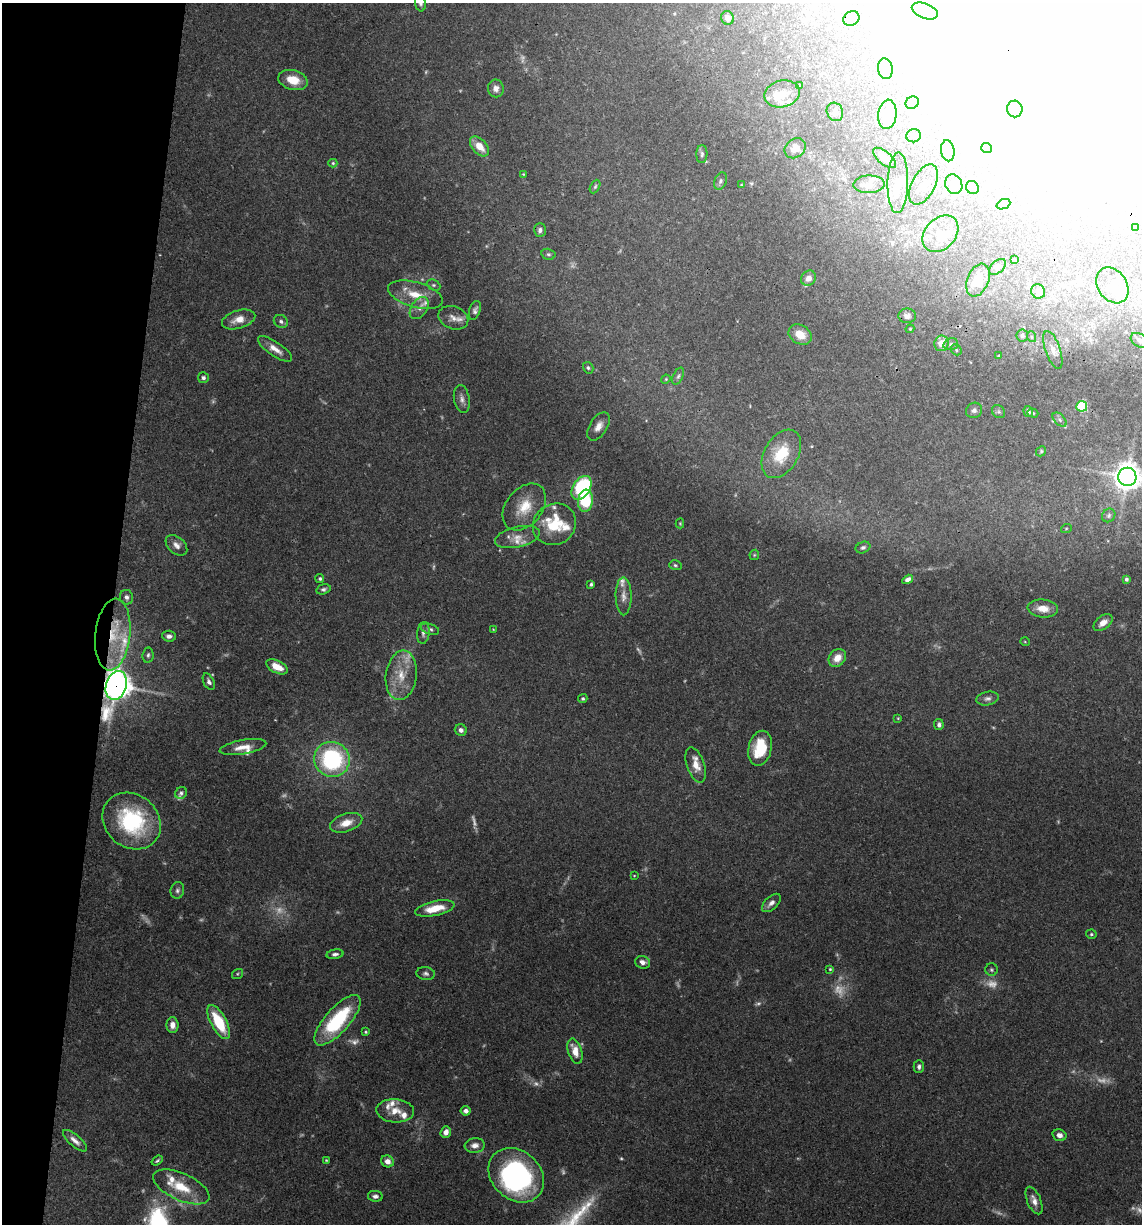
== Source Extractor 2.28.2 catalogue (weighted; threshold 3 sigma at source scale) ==
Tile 9 of 4 x 4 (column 1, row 3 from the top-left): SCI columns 238-1377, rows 1225-2446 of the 4913 x 4894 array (HDU 1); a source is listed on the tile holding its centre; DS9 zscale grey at full resolution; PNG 1144 x 1226 px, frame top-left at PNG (2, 3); each listed source drawn as its Kron ellipse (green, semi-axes under 4 px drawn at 4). Shown black and unused: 10% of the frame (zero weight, under 3 of 4 exposures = <1% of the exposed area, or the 3 px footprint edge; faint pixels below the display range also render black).
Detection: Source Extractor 2.28.2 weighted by HDU 2 'WHT'; one run over the whole footprint, this tile lists its part. Background 0.062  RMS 0.003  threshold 0.0136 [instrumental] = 3 sigma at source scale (4.5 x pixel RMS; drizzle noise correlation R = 1.50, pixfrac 1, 0.05/0.05 arcsec/px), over >= 5 px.
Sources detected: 242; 33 too faint to see at this stretch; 38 inside a brighter object's white glare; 1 cosmic-ray / hot-pixel residue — neither listed nor drawn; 20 inside a brighter listed object's ellipse — not listed separately; the other 150 listed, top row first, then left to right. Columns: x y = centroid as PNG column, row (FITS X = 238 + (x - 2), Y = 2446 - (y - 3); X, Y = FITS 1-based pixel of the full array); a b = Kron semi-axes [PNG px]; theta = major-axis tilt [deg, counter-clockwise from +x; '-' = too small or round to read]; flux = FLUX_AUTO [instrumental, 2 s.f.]
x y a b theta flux
420 3 9 5 -83 1
925 11 14 7 -21 1.7
728 18 7 6 - 1.8
851 18 8 7 - 1.8
885 69 10 7 -81 1.4
293 80 15 9 -15 5.4
799 86 4 3 - 0.4
496 88 9 8 - 1.7
782 94 18 13 13 4.6
912 103 7 6 - 0.71
1015 109 8 8 - 2.7
835 112 9 8 - 1.3
887 114 15 9 83 5.1
914 136 7 6 - 0.83
480 146 12 7 -47 4.3
795 148 11 9 39 2.5
986 148 5 5 - 1.5
948 151 10 6 -80 1.4
702 154 9 5 89 0.83
885 158 14 6 -39 2.3
333 163 4 4 - 0.4
523 174 4 3 - 0.28
720 181 9 6 68 0.92
898 183 30 10 88 4.5
869 184 15 9 2 2.4
923 184 22 11 62 3.5
954 184 10 8 -66 2.8
741 185 4 4 - 0.24
595 187 7 4 63 0.53
972 187 7 6 - 0.81
1003 204 7 4 22 0.62
1135 227 3 3 - 0.49
540 230 7 6 - 0.93
940 234 21 15 47 6.3
548 254 7 5 -14 0.6
1015 260 3 3 - 0.37
997 267 10 6 41 0.91
809 278 8 6 47 2.3
978 280 17 10 68 6.3
433 285 7 5 -25 0.61
1112 285 19 14 -55 4.1
1038 291 7 6 - 1.6
415 295 28 12 -15 6.9
419 308 12 7 56 1.8
475 310 10 5 70 0.96
907 316 9 7 -2 1.6
453 318 15 11 -22 2.6
239 319 17 9 17 3.6
281 321 7 6 - 0.93
910 329 4 4 - 0.33
800 335 12 9 -31 4.6
1022 336 6 6 - 0.61
1032 337 5 3 - 0.37
1139 340 9 6 -31 1
941 343 8 7 - 3.7
951 344 7 5 17 0.82
275 349 20 7 -34 2.9
956 350 6 4 -49 0.49
1053 350 20 7 -71 2.5
998 356 3 2 - 0.2
588 368 6 5 - 0.58
678 376 9 5 65 0.74
203 378 5 5 - 0.75
666 379 5 4 - 0.29
462 399 14 7 -80 1.6
1082 406 5 5 - 25
974 410 8 7 - 1.1
999 412 7 6 - 0.6
1028 412 5 4 - 0.95
1033 413 5 4 - 0.41
1060 420 8 5 -46 0.82
598 426 16 8 58 2.6
1041 451 5 4 - 0.41
781 454 26 17 59 9.8
1127 477 9 9 - 330
581 488 13 8 58 30
585 501 11 7 83 16
524 507 26 18 51 8.2
1109 515 7 6 - 0.7
680 523 5 4 - 0.34
554 524 22 20 32 13
1066 529 5 3 - 0.26
517 537 23 10 13 3.6
176 545 12 8 -42 1.9
863 547 7 5 21 0.77
754 555 5 5 - 0.41
675 565 6 4 -16 0.51
320 579 4 4 - 0.54
908 579 6 4 31 1.4
1126 579 4 3 - 0.71
591 584 4 3 - 0.64
323 589 7 5 16 0.72
624 596 19 8 -90 2.3
126 597 7 6 - 1.1
1043 608 15 9 -6 3.8
1103 623 11 6 39 2.5
430 629 10 5 -18 0.81
493 629 3 2 - 0.18
423 633 11 6 84 1.1
113 635 36 17 84 14
169 636 7 5 -6 1.1
1025 642 5 3 - 0.25
148 655 7 5 81 0.71
837 658 10 8 48 3.4
277 667 12 6 -27 4.2
401 675 25 15 82 7.3
209 682 9 5 -64 1
116 685 15 10 73 370
583 699 5 4 - 0.54
987 699 11 6 11 1.1
898 718 4 3 - 0.26
939 725 5 4 - 0.92
461 730 6 5 - 1.1
243 747 24 7 10 3.4
760 748 18 11 77 11
332 759 18 17 - 37
696 765 18 8 -71 3.7
181 793 6 5 - 0.72
132 821 31 26 -40 31
346 823 17 9 19 4.2
634 876 4 2 - 0.21
177 890 8 6 74 0.87
771 903 11 6 42 1.5
435 908 20 7 12 7
1091 934 5 4 - 0.46
335 954 8 4 10 0.89
643 962 7 6 - 1.5
830 969 4 4 - 0.35
991 970 6 6 - 0.59
237 974 6 4 36 0.37
426 974 9 6 -9 0.94
337 1020 32 12 49 23
219 1022 19 8 -61 12
172 1025 8 6 -90 1.9
366 1032 4 3 - 0.37
575 1051 13 7 -72 3.9
919 1066 6 5 - 0.9
395 1111 19 11 -4 4.2
466 1111 5 4 - 1.4
446 1132 6 5 - 1.7
1059 1135 7 5 -15 1.5
75 1141 15 6 -41 1.9
475 1145 10 7 7 1.7
326 1160 3 3 - 0.3
157 1161 6 3 37 0.47
387 1161 6 5 - 2.2
516 1175 30 24 -42 54
181 1187 30 13 -24 8.2
375 1196 7 5 -9 0.97
1034 1200 14 7 -67 2.3
Overlapping masked pixels (flux is a lower limit): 3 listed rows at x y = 415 295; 113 635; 116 685
Isophote crosses this tile's border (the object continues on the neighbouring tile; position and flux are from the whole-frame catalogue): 3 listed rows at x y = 420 3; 1139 340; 1127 477